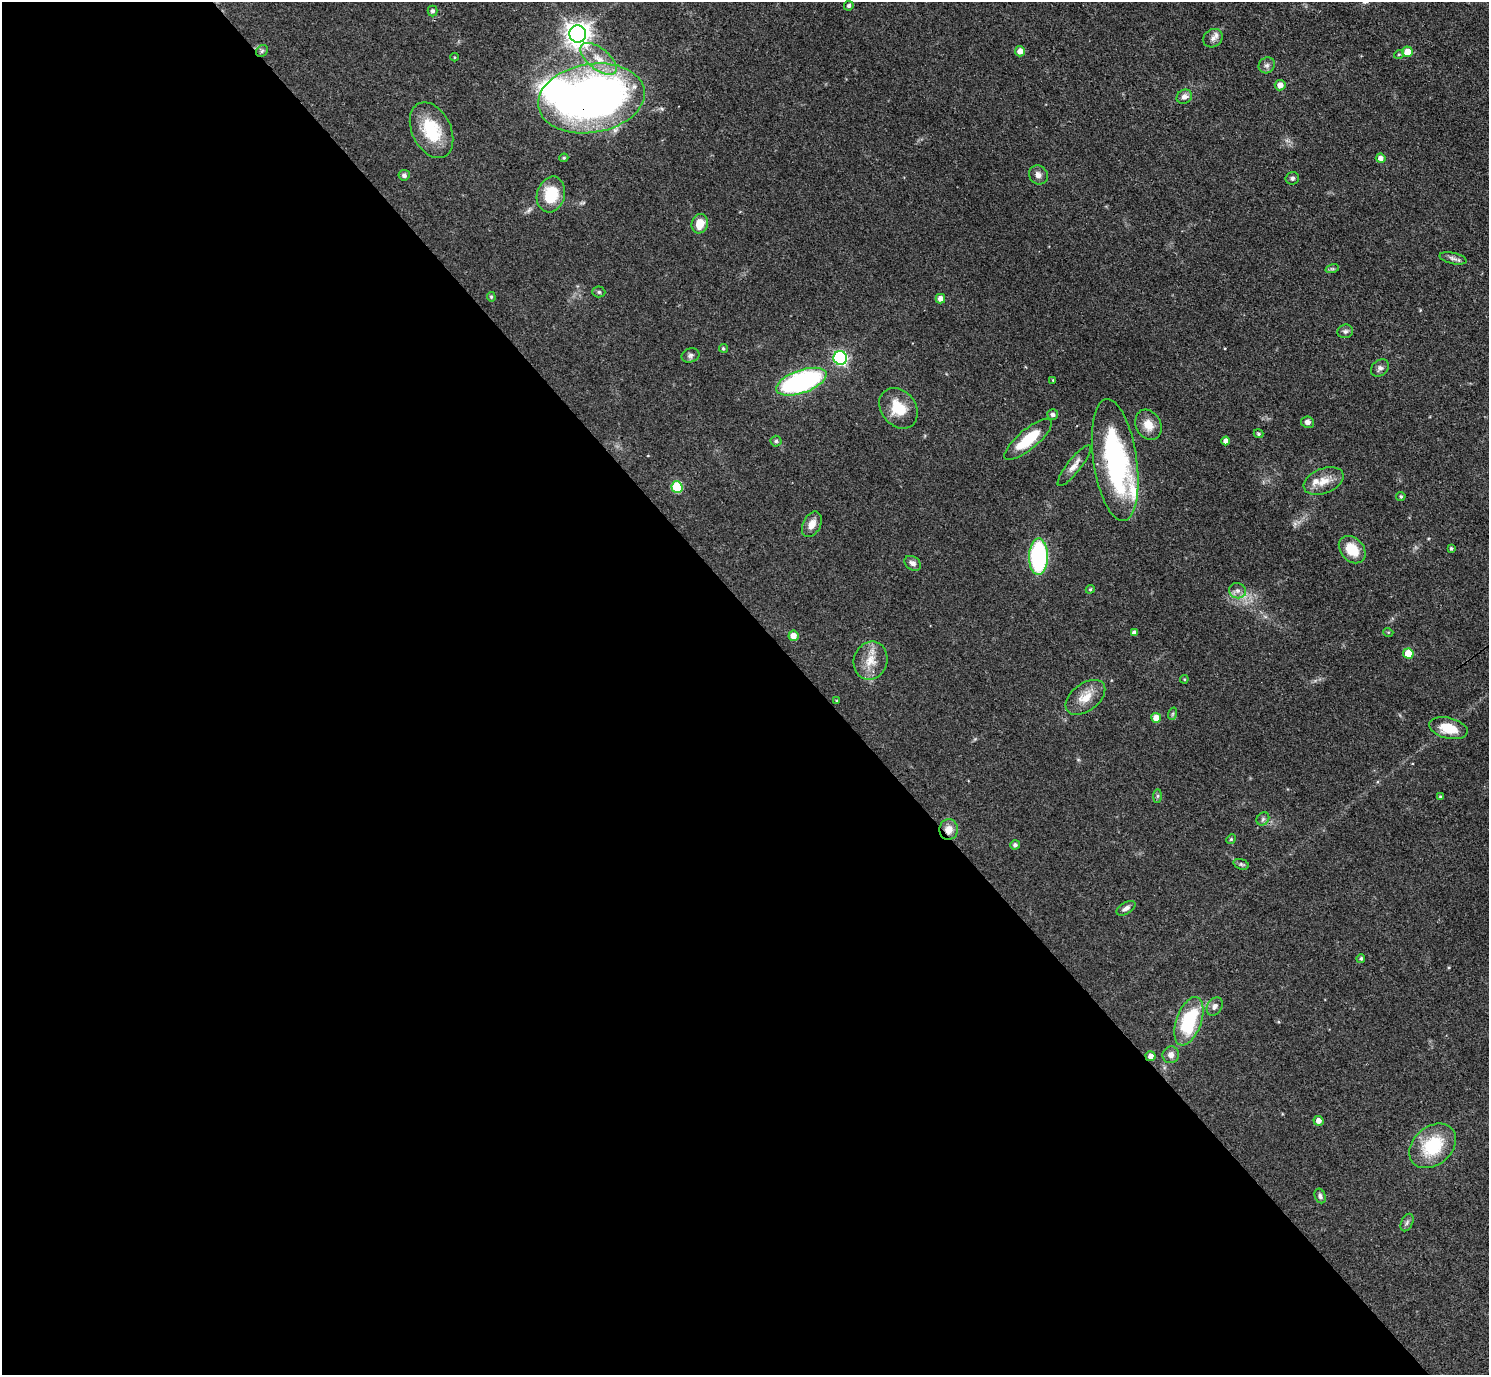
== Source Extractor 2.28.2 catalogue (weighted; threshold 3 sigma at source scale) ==
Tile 9 of 4 x 4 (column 1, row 3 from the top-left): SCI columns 3-1489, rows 1672-3044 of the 5953 x 5949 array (HDU 1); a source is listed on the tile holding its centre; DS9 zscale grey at full resolution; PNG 1491 x 1377 px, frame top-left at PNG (2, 2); each listed source drawn as its Kron ellipse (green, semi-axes under 4 px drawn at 4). Shown black and unused: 55% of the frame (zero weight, under 3 of 4 exposures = <1% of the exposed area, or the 3 px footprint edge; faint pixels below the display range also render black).
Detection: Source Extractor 2.28.2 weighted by HDU 2 'WHT'; one run over the whole footprint, this tile lists its part. Background 0.0648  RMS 0.0054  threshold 0.0241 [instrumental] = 3 sigma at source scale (4.5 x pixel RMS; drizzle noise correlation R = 1.50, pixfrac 1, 0.05/0.05 arcsec/px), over >= 5 px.
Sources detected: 87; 2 inside a brighter object's white glare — neither listed nor drawn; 3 inside a brighter listed object's ellipse — not listed separately; the other 82 listed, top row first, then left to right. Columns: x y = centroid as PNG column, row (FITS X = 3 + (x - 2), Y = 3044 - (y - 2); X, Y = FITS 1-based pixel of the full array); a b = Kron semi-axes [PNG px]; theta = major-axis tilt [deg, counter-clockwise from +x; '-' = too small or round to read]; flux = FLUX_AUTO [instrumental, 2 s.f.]
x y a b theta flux
849 6 5 4 - 1.3
432 11 5 5 - 1.3
578 34 8 8 - 510
1213 38 10 8 36 2.8
262 51 6 5 - 1
1020 51 5 5 - 4
1407 52 5 5 - 7.9
1399 54 5 3 - 0.5
454 57 4 3 - 0.44
599 59 21 10 -39 9.9
1267 65 8 7 - 1.9
1280 85 5 5 - 3.7
1184 97 8 7 - 2.7
591 98 54 34 9 360
432 130 29 19 -64 24
564 158 4 3 - 0.66
1381 158 5 4 - 2.6
404 175 5 5 - 1.7
1038 175 10 9 - 2.8
1292 178 7 6 - 1.4
551 194 18 14 74 17
700 224 10 8 75 7.4
1453 258 13 5 -13 1.9
1332 269 7 4 17 0.83
599 292 6 5 - 0.99
491 297 5 4 - 0.7
940 299 5 5 - 3.4
1345 331 8 6 15 1.5
723 348 4 4 - 0.83
690 355 9 7 21 1.7
840 358 7 6 - 100
1380 368 10 7 42 1.9
1053 380 3 3 - 0.46
801 382 26 11 19 110
898 408 22 17 -51 14
1053 415 5 5 - 1.4
1307 422 6 6 - 2.1
1148 425 16 12 -62 7.2
1258 434 5 4 - 0.88
1028 439 30 10 40 19
776 441 5 5 - 0.97
1226 441 4 4 - 2.6
1115 460 62 21 -82 86
1074 466 25 7 52 4.5
1324 481 21 12 22 7.8
677 487 6 5 - 28
1401 496 5 4 - 0.87
812 524 13 8 63 4.7
1451 548 4 3 - 0.91
1352 550 15 11 -47 13
1038 557 18 9 89 70
913 563 9 6 -35 2.5
1090 589 4 4 - 0.68
1237 591 8 7 - 2.4
1388 632 5 3 - 0.5
1134 633 4 4 - 2.3
793 636 5 5 - 5
1408 654 5 5 - 12
870 661 19 16 73 9.4
1184 679 4 4 - 0.56
1085 697 23 13 37 9.3
837 701 4 2 - 0.41
1172 714 6 4 71 0.77
1156 718 5 5 - 5.7
1448 728 19 10 -14 12
1158 796 7 4 89 0.84
1440 797 4 4 - 0.79
1263 819 7 5 47 1.2
949 830 10 9 - 5.2
1231 839 5 4 - 0.67
1015 845 5 4 - 1.4
1241 864 8 5 -19 1
1126 908 10 5 31 2.2
1361 958 4 4 - 0.95
1215 1006 10 7 59 2.4
1189 1021 25 12 70 36
1171 1055 8 8 - 3
1151 1056 5 5 - 3
1318 1121 5 4 - 3
1433 1146 26 19 40 27
1320 1196 7 5 -68 1.5
1407 1223 9 5 63 1.5
Overlapping masked pixels (flux is a lower limit): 3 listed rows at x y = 591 98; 949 830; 1151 1056